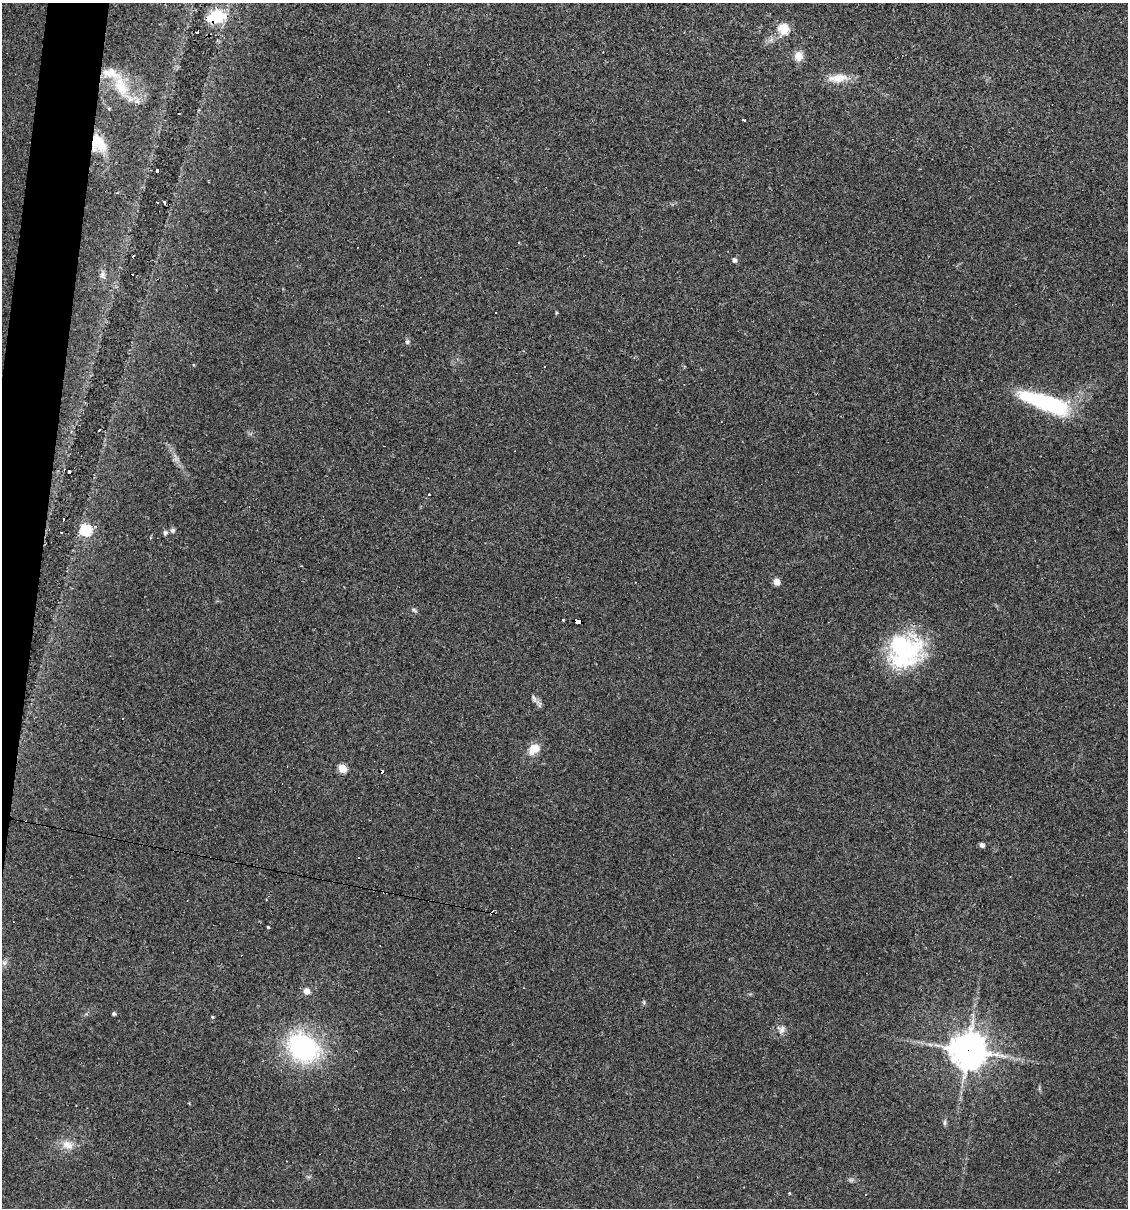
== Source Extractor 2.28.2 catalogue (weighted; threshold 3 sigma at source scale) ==
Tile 11 of 4 x 4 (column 3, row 3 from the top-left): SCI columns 2365-3490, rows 1207-2412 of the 4845 x 4824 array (HDU 1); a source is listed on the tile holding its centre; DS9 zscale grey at full resolution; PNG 1130 x 1210 px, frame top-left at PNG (2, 3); no overlay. Shown black and unused: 3% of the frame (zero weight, under 3 of 4 exposures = <1% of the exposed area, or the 3 px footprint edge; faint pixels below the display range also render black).
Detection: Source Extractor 2.28.2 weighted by HDU 2 'WHT'; one run over the whole footprint, this tile lists its part. Background 0.0911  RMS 0.0055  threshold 0.0247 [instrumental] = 3 sigma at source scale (4.5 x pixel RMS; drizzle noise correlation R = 1.50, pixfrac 1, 0.05/0.05 arcsec/px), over >= 5 px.
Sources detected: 57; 5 cosmic-ray / hot-pixel residue — not listed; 2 inside a brighter listed object's ellipse — not listed separately; the other 50 listed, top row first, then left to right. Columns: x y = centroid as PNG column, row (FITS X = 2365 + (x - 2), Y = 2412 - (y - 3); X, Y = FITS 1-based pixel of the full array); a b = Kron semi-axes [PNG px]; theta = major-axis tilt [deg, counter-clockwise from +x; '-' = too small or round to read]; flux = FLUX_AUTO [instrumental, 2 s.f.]
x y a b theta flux
217 16 17 11 14 23
783 29 5 5 - 40
197 32 4 3 - 3.3
798 56 9 8 - 6.8
838 78 29 10 5 8.5
121 86 34 17 -70 20
179 113 3 3 - 2.3
744 120 3 3 - 0.68
98 143 22 16 -58 16
157 171 4 3 - 3.4
157 202 3 2 - 0.71
164 202 3 2 - 1.2
133 256 4 2 - 1.6
734 260 5 5 - 1.9
132 274 3 3 - 1.9
103 275 11 7 -85 2.3
556 313 4 3 - 0.55
407 342 6 5 - 1
1044 402 55 16 -15 54
99 430 4 2 - 0.66
69 472 4 3 - 1.6
429 495 3 3 - 0.99
63 520 4 2 - 2.1
86 530 6 5 - 49
172 530 7 7 - 1.2
61 532 3 2 - 1.6
165 533 7 6 - 1.3
777 582 5 4 - 8
414 610 8 4 -28 1
563 620 3 2 - 0.88
578 622 6 4 -16 46
904 651 42 37 -39 63
534 698 11 5 -64 1.8
122 718 3 2 - 0.57
534 749 14 10 41 7.4
342 768 5 5 - 19
982 845 4 4 - 2.5
268 927 3 3 - 0.6
4 963 6 6 - 1.4
307 991 8 8 - 2.7
644 1002 6 4 74 0.72
114 1013 4 4 - 1.1
212 1017 4 4 - 0.58
781 1029 12 10 -60 3.1
303 1047 31 24 -34 76
968 1050 11 11 - 960
979 1057 11 8 36 26
945 1123 8 5 -86 1.1
68 1145 17 11 -19 5.7
789 1193 5 3 - 0.43
Overlapping masked pixels (flux is a lower limit): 4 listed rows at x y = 217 16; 98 143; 578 622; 968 1050